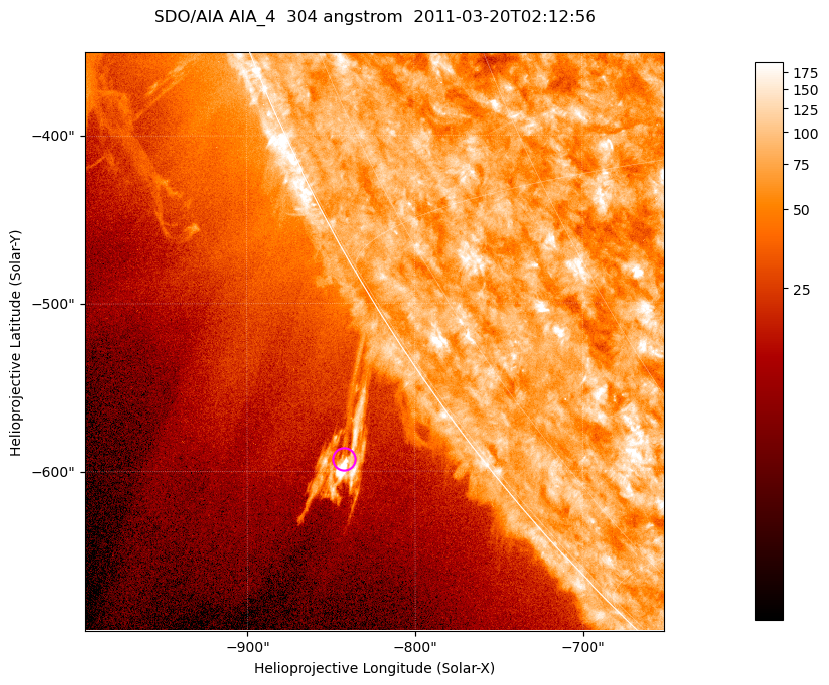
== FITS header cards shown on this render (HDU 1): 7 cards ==
TELESCOP= 'SDO/AIA '           / For AIA: SDO/AIA
INSTRUME= 'AIA_4   '           / For AIA: AIA_ATA1, AIA_ATA2, AIA_ATA3 or AIA_AT
WAVELNTH=                  304 / [angstrom] Wavelength
WAVEUNIT= 'angstrom'           / Wavelength unit: angstrom
DATE-OBS= '2011-03-20T02:12:56.127' / [ISO] Date when observation started; ISO 8
CTYPE1  = 'HPLN-TAN'           / CTYPE1; Typically HPLN
CTYPE2  = 'HPLT-TAN'           / CTYPE2; Typically HPLT

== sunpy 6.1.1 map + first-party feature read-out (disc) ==
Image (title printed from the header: SDO/AIA AIA_4  304 angstrom  2011-03-20T02:12:56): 575 x 575 px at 0.6 arcsec/px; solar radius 964 arcsec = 1606 px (partial field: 1.8% of the solar disc is inside the frame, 43% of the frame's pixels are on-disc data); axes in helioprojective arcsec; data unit not stated in the header (colour bar unlabelled)
Orientation: roll -0.132 deg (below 1 deg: not rotated)
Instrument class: DISC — disc imager (sunpy class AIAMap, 304 A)
Bright regions (active regions / flare kernels): reference = the on-disc median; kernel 5 px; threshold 5 sigma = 107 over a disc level ~75.1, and >= 1.15x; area >= 330 px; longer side >= 7 px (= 4.2 arcsec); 0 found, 0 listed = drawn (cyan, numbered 1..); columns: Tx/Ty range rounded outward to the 2 arcsec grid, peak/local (2 s.f.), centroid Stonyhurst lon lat
Off-limb structures (1.02-1.3 R_sun): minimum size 165 px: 5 found; the strongest spans PA ~125 deg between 1.03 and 1.11 R_sun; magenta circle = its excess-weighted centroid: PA ~125 deg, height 1.07 R_sun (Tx ~-842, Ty ~-592 arcsec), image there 3.2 x the reference